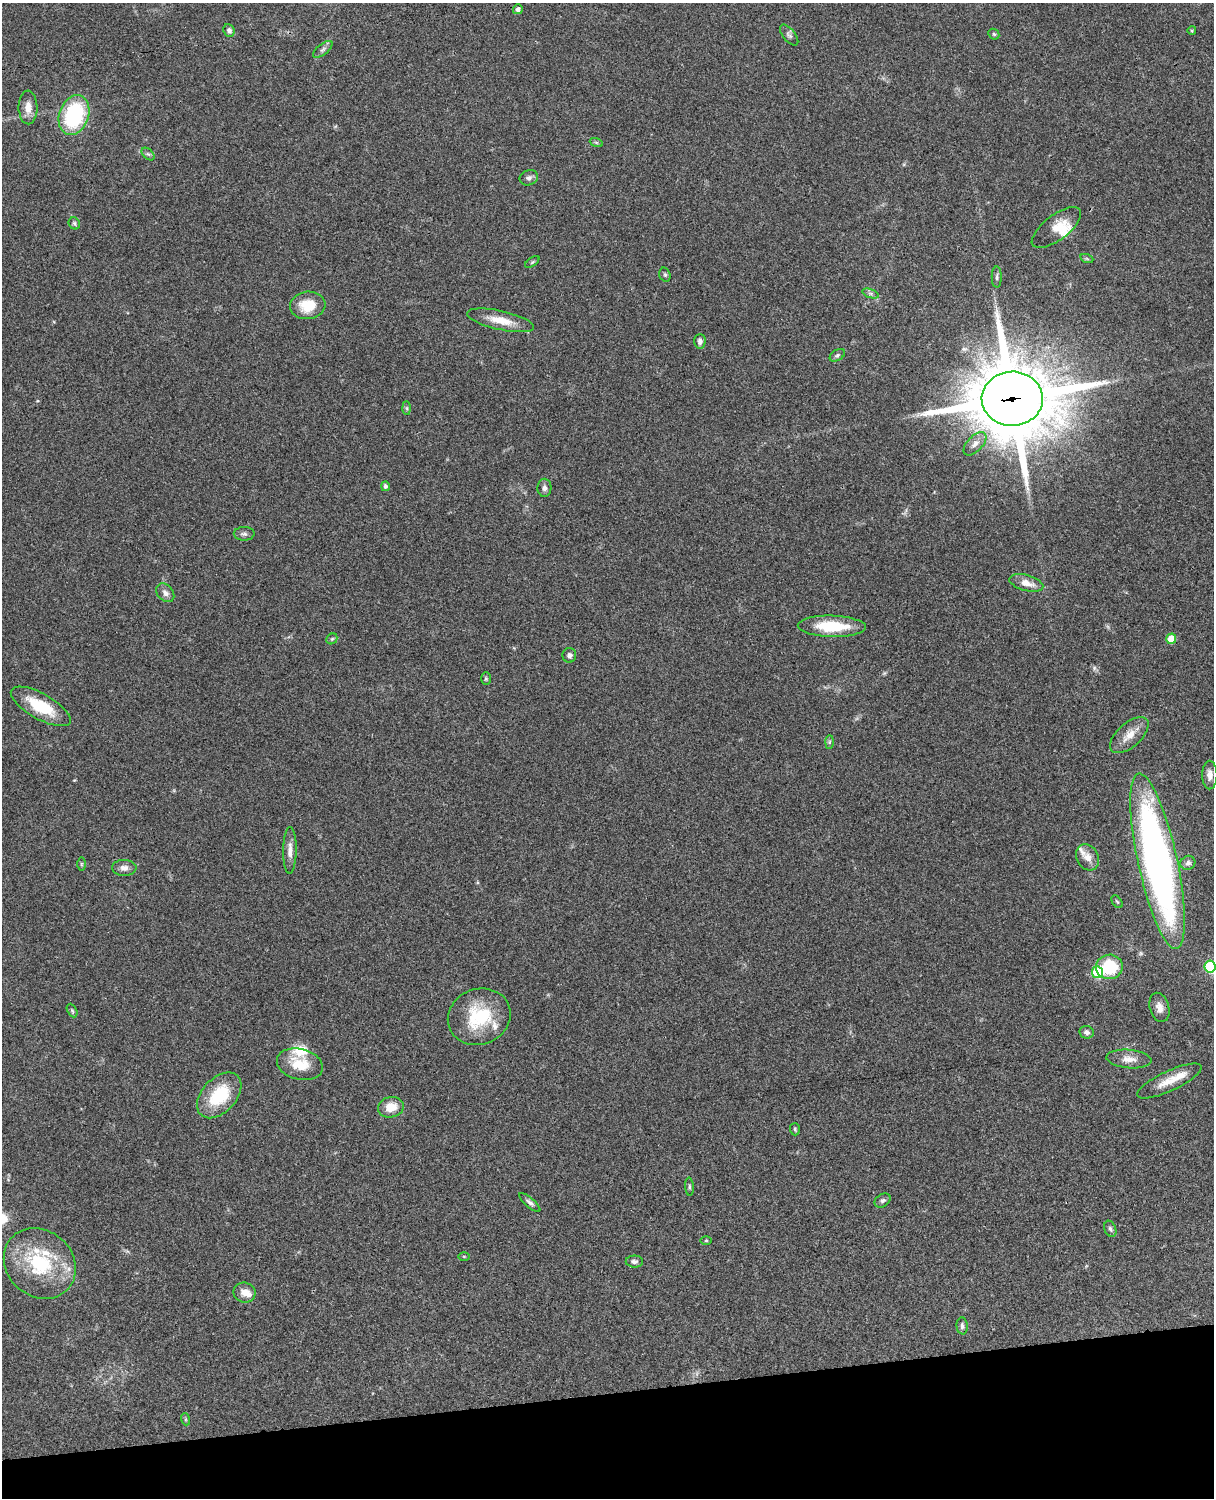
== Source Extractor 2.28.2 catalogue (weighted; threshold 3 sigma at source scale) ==
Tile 10 of 4 x 3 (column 2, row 3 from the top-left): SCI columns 1333-2544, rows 277-1772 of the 5088 x 4927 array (HDU 1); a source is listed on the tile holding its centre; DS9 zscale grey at full resolution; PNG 1216 x 1500 px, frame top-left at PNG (2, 3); each listed source drawn as its Kron ellipse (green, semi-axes under 4 px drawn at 4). Shown black and unused: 7% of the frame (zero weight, under 3 of 4 exposures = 6% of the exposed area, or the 3 px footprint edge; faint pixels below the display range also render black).
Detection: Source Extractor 2.28.2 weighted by HDU 2 'WHT'; one run over the whole footprint, this tile lists its part. Background 0.0758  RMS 0.0059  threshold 0.0264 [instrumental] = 3 sigma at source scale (4.5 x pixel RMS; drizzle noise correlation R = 1.50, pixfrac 1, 0.05/0.05 arcsec/px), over >= 5 px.
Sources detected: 79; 9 inside a brighter listed object's ellipse — not listed separately; the other 70 listed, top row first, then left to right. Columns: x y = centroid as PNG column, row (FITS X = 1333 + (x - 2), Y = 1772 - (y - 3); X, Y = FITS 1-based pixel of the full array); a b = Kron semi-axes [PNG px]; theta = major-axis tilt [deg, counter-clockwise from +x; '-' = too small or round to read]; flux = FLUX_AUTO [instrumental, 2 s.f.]
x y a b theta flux
518 9 5 4 - 2
229 30 6 5 - 1.8
1192 30 4 3 - 0.53
994 34 6 5 - 0.85
789 35 12 6 -50 1.8
323 49 12 5 39 1.8
28 107 17 9 -88 5.7
74 115 20 14 71 54
596 142 6 4 -19 0.91
148 154 8 4 -44 1.1
529 178 9 7 20 2
74 223 6 5 - 1.1
1056 228 29 12 37 8.1
1087 259 6 4 -19 0.8
532 262 8 4 36 0.88
665 275 7 5 -74 1
997 277 10 5 -90 1.5
871 294 8 4 -19 1.2
308 305 18 13 6 15
500 320 34 9 -12 11
700 341 7 5 88 1.9
837 355 8 5 32 1.3
1012 399 30 27 1 6200
407 408 7 4 -89 0.97
975 444 14 7 47 3.7
385 486 5 4 - 1.5
544 488 9 7 87 2.1
244 534 10 7 -1 1.8
1026 583 17 8 -15 5.6
165 593 10 7 -48 2.7
832 626 34 10 -2 22
332 639 6 5 - 0.86
1171 639 5 5 - 10
569 655 7 7 - 1.9
486 679 6 5 - 0.81
41 706 33 12 -29 22
1129 735 23 12 42 8.1
829 742 7 4 88 0.96
1210 775 14 7 90 4
290 850 23 6 90 4.6
1088 857 14 10 -61 4.8
1158 861 90 19 -78 330
1188 863 7 7 - 2.1
81 864 6 4 90 0.8
124 868 12 8 -2 3.2
1117 902 7 4 -53 0.85
1109 967 13 12 - 28
1210 967 6 5 - 53
1097 972 6 5 - 37
1159 1007 15 9 -74 4.3
72 1011 7 4 -63 0.92
479 1017 32 27 21 32
1087 1032 7 6 - 2
1129 1059 22 9 -5 5.8
300 1064 23 15 -14 14
1169 1081 35 10 25 9.9
219 1095 27 17 47 27
391 1107 13 10 12 8.9
795 1129 6 5 - 0.84
690 1187 9 3 -85 0.95
883 1200 8 6 31 1.6
530 1202 13 4 -40 1.8
1110 1229 8 5 -67 1.4
706 1240 6 4 0 0.63
464 1256 5 3 - 0.54
634 1261 8 6 0 1.9
40 1263 38 33 -41 46
244 1292 11 10 - 4.9
962 1326 8 5 -85 1.6
185 1419 6 4 -72 0.77
Overlapping masked pixels (flux is a lower limit): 2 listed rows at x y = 1012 399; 1158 861
Isophote crosses this tile's border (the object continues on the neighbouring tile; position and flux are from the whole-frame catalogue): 1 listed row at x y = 1210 967